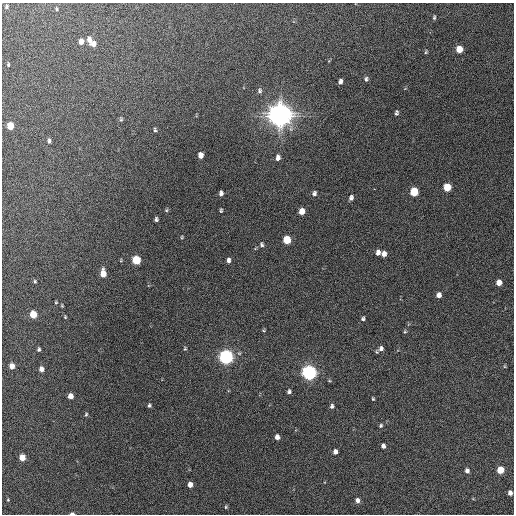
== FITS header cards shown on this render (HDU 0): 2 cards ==
NAXIS1  =                  512 / Axis length
NAXIS2  =                  512 / Axis length

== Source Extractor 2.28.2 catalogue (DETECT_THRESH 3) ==
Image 512 x 512 px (HDU 0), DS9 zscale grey, 1 PNG px = 1 image px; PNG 516 x 516 px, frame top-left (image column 1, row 512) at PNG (2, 3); no overlay
Background 332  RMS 18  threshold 52.6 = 3 sigma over >= 5 px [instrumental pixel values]
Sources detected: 75; all 75 listed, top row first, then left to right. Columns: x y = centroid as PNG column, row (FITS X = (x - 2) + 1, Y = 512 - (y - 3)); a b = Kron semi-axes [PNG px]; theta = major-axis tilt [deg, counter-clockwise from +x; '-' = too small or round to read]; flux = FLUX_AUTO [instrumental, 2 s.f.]
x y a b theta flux
6 7 5 3 - 1.7e+03
56 9 5 3 - 1.4e+03
434 17 5 3 - 1.6e+03
89 40 7 5 -85 6.0e+03
81 41 5 4 - 8.5e+03
94 44 6 6 - 5.6e+03
459 49 6 5 - 2.5e+04
426 52 5 4 - 1.4e+03
8 65 5 4 - 1.4e+03
366 79 6 5 - 2.7e+03
340 82 5 4 - 3.7e+03
260 91 6 5 - 2.5e+03
396 113 6 4 77 2.3e+03
280 115 8 8 - 1.8e+06
121 119 6 4 -71 1.6e+03
10 126 6 5 - 2.6e+04
155 130 4 3 - 1.8e+03
49 141 6 4 -88 2.6e+03
200 155 5 4 - 1.0e+04
278 158 7 5 85 5.2e+03
447 187 6 5 - 3.5e+04
374 189 2 2 - 4.1e+03
414 192 6 5 - 5.0e+04
221 193 5 4 - 3.5e+03
314 193 6 5 - 3.2e+03
351 198 6 4 71 3.6e+03
166 210 5 4 - 1.5e+03
221 210 4 3 - 1.6e+03
302 211 5 5 - 1.3e+04
156 219 4 4 - 2.5e+03
182 237 4 3 - 1.2e+03
287 240 6 5 - 3.9e+04
261 244 7 5 -77 2.4e+03
378 252 6 5 - 5.4e+03
384 254 5 4 - 6.0e+03
121 260 5 3 - 9.5e+02
136 260 6 5 - 5.6e+04
228 260 6 4 89 3.9e+03
103 273 6 5 - 1.7e+04
35 281 5 3 - 1.4e+03
499 283 5 5 - 1.1e+04
439 295 5 5 - 6.8e+03
56 302 4 4 - 1.1e+03
62 306 4 3 - 1.1e+03
33 314 5 5 - 2.9e+04
65 317 4 3 - 1.1e+03
363 319 5 4 - 2.2e+03
263 330 4 4 - 1.3e+03
405 332 5 4 - 1.4e+03
381 348 7 6 - 4.5e+03
39 349 4 3 - 2.1e+03
185 349 5 4 - 1.3e+03
226 357 6 6 - 4.3e+05
12 366 5 4 - 9.6e+03
41 369 5 5 - 5.6e+03
309 372 6 6 - 4.9e+05
289 392 5 4 - 2.5e+03
70 396 5 4 - 1.1e+04
373 399 3 3 - 1.3e+03
149 405 4 4 - 2.1e+03
332 406 5 4 - 2.8e+03
86 414 6 4 63 1.5e+03
381 425 5 4 - 1.9e+03
277 437 5 4 - 6.1e+03
383 446 5 4 - 3.9e+03
335 452 5 4 - 4.9e+03
22 457 5 4 - 2.2e+04
500 470 5 5 - 2.8e+04
467 471 5 5 - 4.2e+03
190 484 5 4 - 9.0e+03
510 493 4 4 - 6.2e+03
8 500 4 3 - 1.0e+03
357 500 5 5 - 5.2e+03
226 507 5 4 - 1.4e+03
72 513 4 3 - 3.6e+03
At the frame edge (FLAGS 8, measured only in part): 1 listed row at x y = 72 513